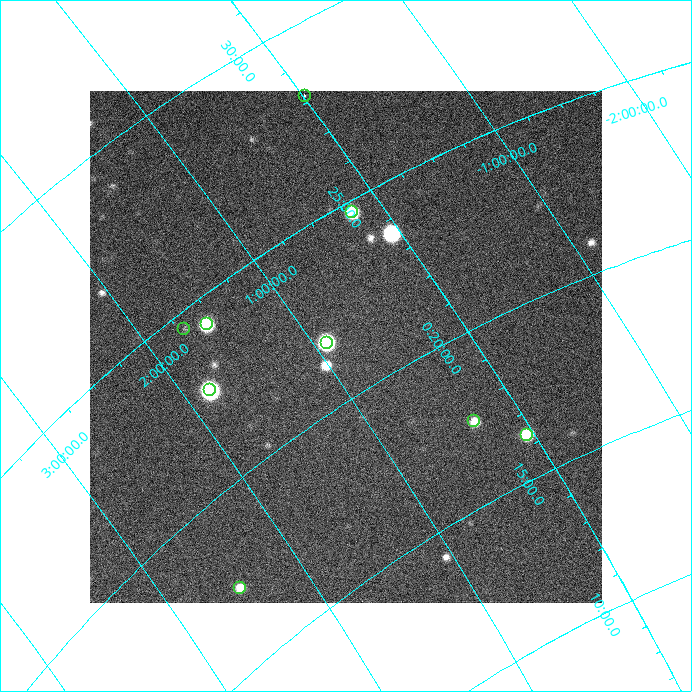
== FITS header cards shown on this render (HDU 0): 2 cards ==
NAXIS1  =                  512 / Axis length
NAXIS2  =                  512 / Axis length

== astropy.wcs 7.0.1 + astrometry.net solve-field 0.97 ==
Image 512 x 512 px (HDU 0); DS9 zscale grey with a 90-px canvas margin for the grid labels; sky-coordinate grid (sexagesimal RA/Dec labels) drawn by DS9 from the SOLVED WCS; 9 Tycho-2 reference stars matched to detected sources circled (green)
Header WCS: none
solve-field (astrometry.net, Tycho-2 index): SOLVED blind (the file carries no WCS)
Solved WCS: RA---TAN-SIP/DEC--TAN-SIP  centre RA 00:21:25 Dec +00:49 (5.35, +0.82 deg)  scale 26.3 x 27.3 arcsec/px (non-square pixels)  FOV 224.1' x 232.7'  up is +124 deg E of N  parity flipped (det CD > 0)
(file carries no celestial WCS; the grid is the blind solution)
Tycho-2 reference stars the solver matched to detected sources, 9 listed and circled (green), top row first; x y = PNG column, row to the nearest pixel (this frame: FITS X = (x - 90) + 1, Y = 512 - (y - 91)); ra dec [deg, ICRS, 3 dp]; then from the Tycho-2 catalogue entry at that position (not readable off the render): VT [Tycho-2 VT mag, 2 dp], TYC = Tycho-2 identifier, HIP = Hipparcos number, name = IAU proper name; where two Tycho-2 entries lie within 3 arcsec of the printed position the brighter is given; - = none
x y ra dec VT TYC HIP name
305 96 7.037 -0.014 10.14 4665-721-1 - -
352 212 6.170 +0.210 9.27 3-856-1 - -
207 324 6.072 +1.556 7.85 3-1102-1 1924 -
184 329 6.144 +1.719 9.48 3-66-1 - -
327 343 5.451 +0.917 9.19 3-65-1 - -
210 390 5.670 +1.823 9.02 3-330-1 1783 -
474 421 4.370 +0.321 7.88 2-1127-1 1397 -
527 435 4.076 +0.044 9.15 2-1123-1 - -
240 588 4.330 +2.477 9.20 2-1148-1 1384 -